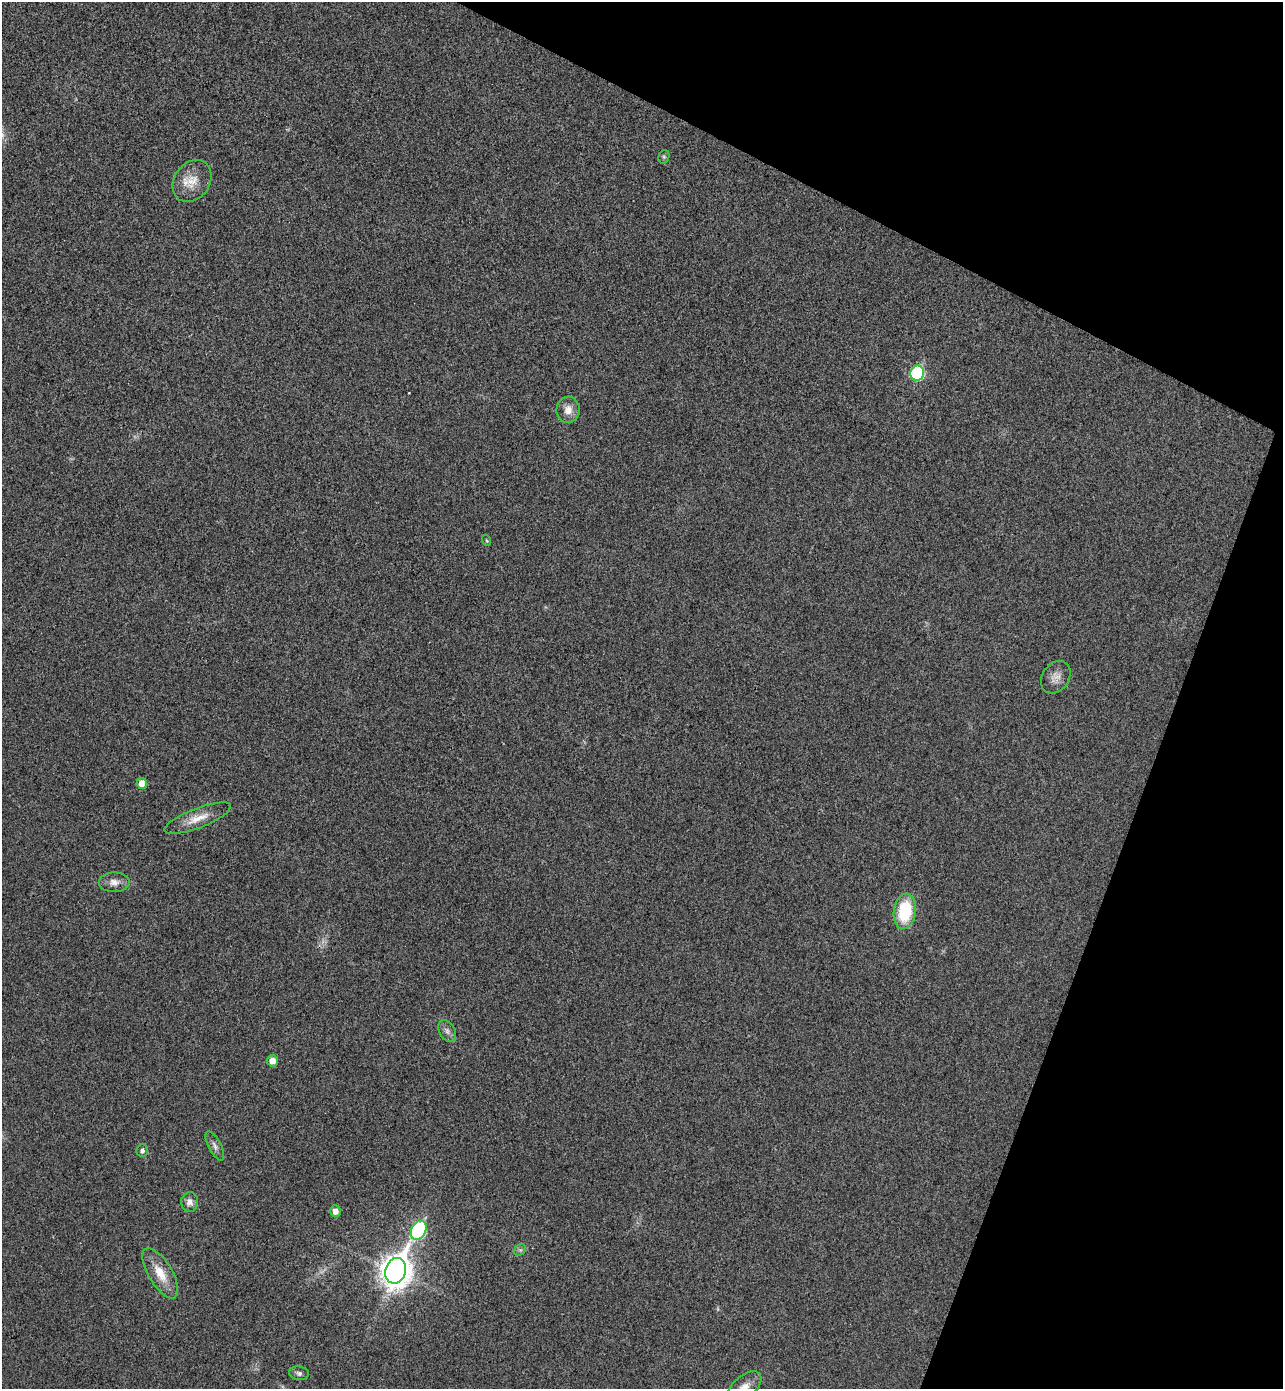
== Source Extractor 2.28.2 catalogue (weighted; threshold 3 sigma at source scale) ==
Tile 8 of 4 x 4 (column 4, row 2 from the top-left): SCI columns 4036-5316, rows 2804-4190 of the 5641 x 5604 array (HDU 1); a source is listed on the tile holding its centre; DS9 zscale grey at full resolution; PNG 1285 x 1391 px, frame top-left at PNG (2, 2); each listed source drawn as its Kron ellipse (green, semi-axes under 4 px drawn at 4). Shown black and unused: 20% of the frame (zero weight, under 3 of 4 exposures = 6% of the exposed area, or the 3 px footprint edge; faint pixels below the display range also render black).
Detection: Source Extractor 2.28.2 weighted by HDU 2 'WHT'; one run over the whole footprint, this tile lists its part. Background 0.0198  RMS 0.0062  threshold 0.028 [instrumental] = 3 sigma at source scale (4.5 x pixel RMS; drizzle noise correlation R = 1.50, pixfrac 1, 0.05/0.05 arcsec/px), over >= 5 px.
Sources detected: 22; all 22 listed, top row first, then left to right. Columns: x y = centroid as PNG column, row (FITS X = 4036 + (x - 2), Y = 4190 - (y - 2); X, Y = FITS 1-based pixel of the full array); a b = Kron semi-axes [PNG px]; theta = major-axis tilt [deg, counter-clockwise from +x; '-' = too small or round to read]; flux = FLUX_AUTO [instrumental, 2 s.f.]
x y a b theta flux
664 157 7 5 71 1.1
192 181 22 17 54 11
917 373 7 7 - 69
568 410 13 11 84 6.2
486 540 5 3 - 0.64
1056 677 17 13 55 5.8
142 784 5 5 - 9
198 818 35 9 21 10
114 882 15 10 1 4.7
905 911 18 11 81 34
447 1031 11 8 -61 2.8
272 1061 6 5 - 5.4
215 1146 16 6 -62 2.9
142 1151 6 5 - 2.1
190 1202 10 8 88 3.9
335 1211 6 5 - 4.5
419 1230 10 7 60 87
520 1250 6 5 - 1.2
396 1271 13 10 70 900
160 1273 28 12 -59 13
299 1373 10 7 -10 2
744 1387 21 11 41 8.8
Isophote crosses this tile's border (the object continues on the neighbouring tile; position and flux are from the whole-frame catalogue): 1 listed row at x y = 744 1387